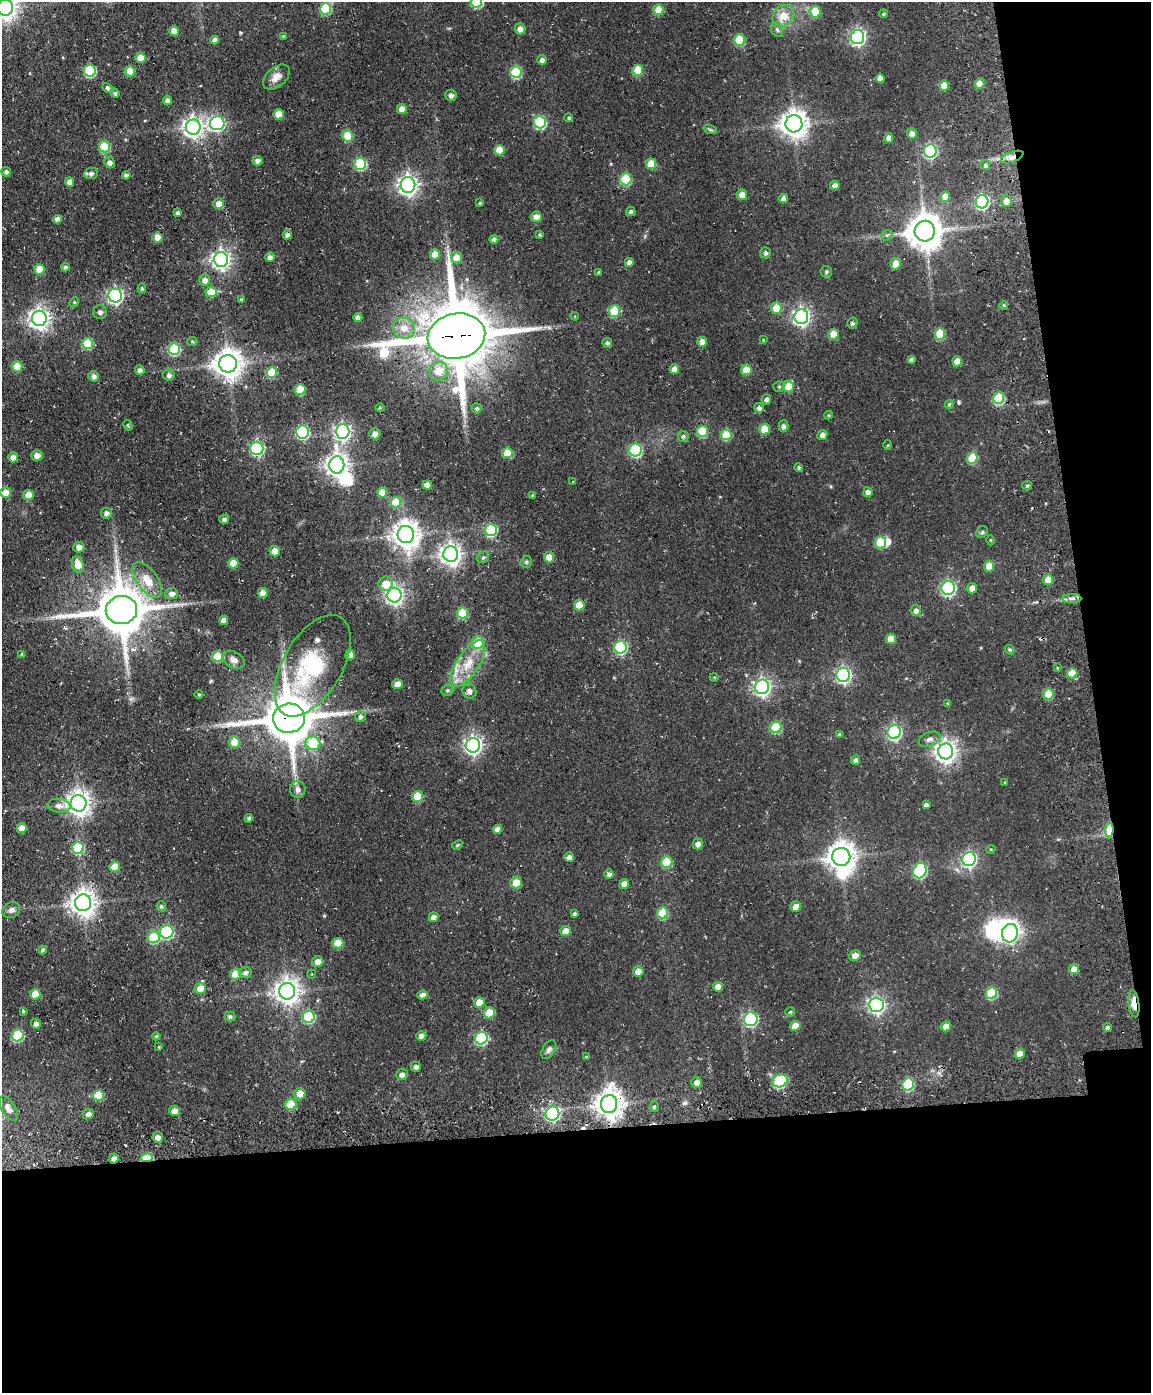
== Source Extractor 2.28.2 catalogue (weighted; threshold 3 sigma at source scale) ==
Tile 12 of 4 x 3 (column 4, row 3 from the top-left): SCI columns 3560-4708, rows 261-1651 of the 4820 x 4802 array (HDU 1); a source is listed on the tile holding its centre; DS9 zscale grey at full resolution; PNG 1153 x 1395 px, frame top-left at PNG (2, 2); each listed source drawn as its Kron ellipse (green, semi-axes under 4 px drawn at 4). Shown black and unused: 24% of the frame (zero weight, under 3 of 4 exposures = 11% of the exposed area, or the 3 px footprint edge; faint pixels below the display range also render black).
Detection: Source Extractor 2.28.2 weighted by HDU 2 'WHT'; one run over the whole footprint, this tile lists its part. Background 0.0634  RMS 0.0094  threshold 0.0423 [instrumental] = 3 sigma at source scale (4.5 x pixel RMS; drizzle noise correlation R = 1.50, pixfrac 1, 0.05/0.05 arcsec/px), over >= 5 px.
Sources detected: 314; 5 inside a brighter object's white glare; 1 cosmic-ray / hot-pixel residue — neither listed nor drawn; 2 inside a brighter listed object's ellipse — not listed separately; the other 306 listed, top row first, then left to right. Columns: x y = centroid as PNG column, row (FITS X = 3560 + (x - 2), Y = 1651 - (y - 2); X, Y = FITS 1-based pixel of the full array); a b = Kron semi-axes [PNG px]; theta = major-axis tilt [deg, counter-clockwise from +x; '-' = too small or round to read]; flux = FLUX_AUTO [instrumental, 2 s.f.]
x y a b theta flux
476 2 6 5 - 59
5 8 8 7 - 740
326 9 5 5 - 47
659 10 5 5 - 21
815 12 6 5 - 23
884 14 4 4 - 1.4
783 16 11 10 - 14
520 29 5 5 - 5.3
777 29 7 5 -73 2.4
174 31 5 5 - 11
283 36 4 3 - 0.93
858 37 7 6 - 230
214 40 4 4 - 4.1
740 40 6 5 - 39
140 58 5 5 - 8.6
542 60 5 5 - 3.6
638 70 5 5 - 30
90 71 6 6 - 76
130 71 5 5 - 21
516 72 6 5 - 61
276 77 15 9 41 7.8
880 78 4 4 - 6.4
980 84 5 5 - 9.4
944 86 5 5 - 8.8
107 88 5 4 - 1.8
115 93 4 4 - 2.4
451 95 6 5 - 3.3
167 100 5 4 - 4
402 109 5 5 - 7.6
279 114 5 5 - 15
569 118 4 4 - 1.4
540 122 6 6 - 90
217 123 7 7 - 180
794 124 8 8 - 1000
193 127 7 7 - 520
710 129 7 4 -20 1.5
912 133 5 5 - 5.3
348 136 5 5 - 34
889 138 4 4 - 4.7
104 147 6 5 - 42
499 150 5 5 - 16
930 151 7 6 - 150
1012 157 12 5 20 5
257 161 5 5 - 3.9
109 162 5 5 - 3.8
360 164 6 6 - 66
651 164 5 5 - 20
985 165 5 4 - 2.4
6 172 5 4 - 2.2
91 173 7 5 8 3.4
126 175 4 4 - 3.2
626 179 6 5 - 57
70 182 4 4 - 6.9
408 185 8 7 - 460
835 186 4 4 - 6.2
742 195 5 5 - 7.8
945 196 5 5 - 8.1
784 199 4 4 - 5.6
1006 201 5 5 - 5.4
982 202 6 6 - 170
480 203 4 3 - 1.3
219 204 5 5 - 7.4
631 211 5 4 - 2.4
178 213 4 4 - 2.5
536 217 5 5 - 8.3
57 219 4 4 - 4.9
925 231 10 10 - 1900
287 235 4 4 - 3.7
540 235 4 4 - 1.5
887 235 6 4 43 1.7
158 237 5 5 - 12
494 239 4 4 - 3.1
766 253 5 5 - 2.4
435 254 5 5 - 14
270 257 4 4 - 4
457 257 6 5 - 13
221 260 7 7 - 390
629 262 4 4 - 4.8
896 264 6 5 - 12
65 267 4 4 - 2.3
40 269 5 5 - 16
826 271 5 5 - 2
599 272 4 3 - 1.1
205 280 6 5 - 4.7
142 288 5 4 - 1.5
211 292 5 5 - 18
115 296 7 6 - 250
241 299 4 3 - 1.3
74 302 5 4 - 1.1
1004 305 4 3 - 0.91
776 308 5 5 - 17
614 311 6 5 - 37
100 312 7 7 - 2.8
575 316 4 3 - 0.81
801 316 7 7 - 320
39 318 7 7 - 520
358 318 4 4 - 5.6
852 323 5 5 - 2.3
404 328 11 10 - 11
833 334 5 5 - 13
940 334 6 5 - 36
456 336 29 22 11 7300
763 340 3 3 - 0.67
192 341 5 4 - 1.2
702 342 5 5 - 6.9
607 343 5 4 - 2.3
88 344 5 5 - 42
174 349 6 6 - 66
911 359 4 3 - 1.9
957 361 5 5 - 11
228 364 9 9 - 1100
17 367 5 5 - 25
674 369 5 4 - 7.5
140 370 5 5 - 3.1
746 370 5 5 - 19
438 371 10 9 - 15
272 372 5 5 - 31
169 375 6 5 - 2.8
94 376 5 5 - 3.8
779 387 5 5 - 1.5
788 387 5 5 - 19
300 390 5 5 - 27
999 398 6 5 - 55
766 399 5 4 - 2.7
949 404 4 4 - 1.6
380 407 5 3 - 0.95
477 408 5 5 - 1.9
759 408 5 4 - 3.1
829 415 4 4 - 1.1
128 425 6 4 -61 1.5
783 426 6 5 - 3
764 429 5 5 - 19
342 431 7 7 - 290
702 431 5 5 - 39
302 432 6 6 - 100
375 434 5 5 - 5.2
726 435 5 5 - 33
822 435 5 5 - 4.6
683 436 5 5 - 2.1
888 445 5 3 - 0.9
257 448 7 6 - 140
635 450 6 6 - 98
507 453 5 5 - 20
37 455 6 5 - 4.7
13 457 5 5 - 4.7
972 458 5 5 - 37
337 465 8 7 - 620
799 468 4 4 - 1.7
573 482 4 3 - 0.74
427 485 4 4 - 7.7
1027 486 5 4 - 1.3
382 492 5 5 - 14
868 492 5 4 - 4.3
6 493 5 5 - 12
28 495 5 5 - 10
533 496 4 3 - 1.4
396 502 5 5 - 27
106 513 5 5 - 3.5
224 519 5 4 - 3.1
491 530 6 6 - 68
982 532 6 5 - 1.5
406 535 8 8 - 990
990 540 5 3 - 0.86
880 542 6 5 - 35
79 547 5 5 - 5.5
275 551 5 5 - 10
451 554 8 7 - 570
483 557 6 5 - 1.7
549 557 5 5 - 14
526 562 6 5 - 1.8
233 563 5 5 - 13
78 564 8 5 -71 13
989 566 5 5 - 12
147 580 20 10 -55 15
1048 580 5 5 - 13
386 584 7 7 - 13
948 588 7 6 - 180
972 588 5 5 - 5.7
263 593 5 5 - 10
172 594 6 5 - 4.4
394 595 7 7 - 380
1072 598 9 4 0 3.2
579 605 5 5 - 15
121 610 16 14 9 4100
916 610 5 5 - 3.6
463 613 5 5 - 37
224 620 4 4 - 6
891 639 5 5 - 13
478 643 6 6 - 26
620 647 6 6 - 100
1010 650 5 4 - 1.6
22 654 4 3 - 1.1
350 655 5 5 - 8.1
217 656 5 5 - 35
234 660 12 8 -31 4.6
468 664 27 11 57 22
313 666 56 29 60 84
1057 668 4 3 - 0.92
1072 673 5 5 - 21
843 675 7 6 - 210
714 677 4 3 - 0.8
397 684 5 5 - 9.9
762 687 7 7 - 300
447 690 6 5 - 1.8
469 691 7 7 - 3.8
199 694 4 3 - 0.78
1048 694 5 5 - 25
947 703 4 4 - 0.74
360 717 5 5 - 2.7
289 718 16 14 5 4000
776 727 6 5 - 47
894 732 7 6 - 180
839 734 4 4 - 2
929 739 11 7 22 4.3
234 742 6 5 - 14
313 743 7 7 - 31
473 745 7 7 - 360
946 751 8 7 - 610
855 760 5 4 - 2.7
1005 783 4 3 - 0.84
298 790 8 7 - 4.1
418 797 5 5 - 27
79 803 8 8 - 760
926 805 4 4 - 2.9
59 806 11 7 -7 5.3
249 818 4 4 - 2
22 828 5 5 - 8.1
497 829 4 4 - 5.3
1109 830 8 4 87 34
698 844 5 5 - 5.2
457 845 6 4 28 1.4
78 848 6 6 - 46
991 849 4 3 - 0.81
569 857 5 4 - 3.9
841 857 9 9 - 1100
969 859 7 6 - 200
667 862 6 5 - 34
115 867 5 5 - 19
920 871 8 6 69 130
609 874 5 4 - 2.9
516 883 6 5 - 15
624 884 5 4 - 5.5
83 903 8 8 - 860
161 906 5 5 - 1.9
796 906 5 5 - 6.8
11 910 9 7 28 3.9
663 913 6 5 - 33
574 914 4 3 - 1.5
433 917 5 4 - 5.1
566 931 5 5 - 9.2
167 932 7 6 - 100
1010 933 9 8 - 330
154 937 6 6 - 42
338 943 5 5 - 26
43 950 4 4 - 2.4
855 955 6 5 - 6.3
318 962 6 5 - 6.6
1074 969 5 5 - 8.2
638 971 5 5 - 7.5
245 972 6 5 - 3.3
235 974 5 5 - 16
312 974 4 3 - 0.7
718 987 5 5 - 9.4
200 988 6 5 - 13
287 991 8 8 - 770
991 993 6 5 - 47
35 994 5 5 - 19
422 995 5 4 - 4.9
479 1002 5 5 - 12
1134 1004 13 5 -84 15
876 1005 7 7 - 290
23 1011 4 3 - 1
790 1012 5 4 - 1.2
489 1013 5 5 - 22
230 1017 5 5 - 2.3
309 1017 6 6 - 66
751 1019 7 6 - 130
36 1024 5 5 - 3.9
795 1026 5 5 - 14
946 1026 5 4 - 7.9
1107 1027 5 4 - 2.1
18 1035 6 5 - 63
156 1036 4 4 - 1.3
421 1036 5 4 - 4.7
481 1038 6 6 - 100
159 1047 4 3 - 0.79
549 1049 10 6 57 2.8
1020 1054 5 5 - 10
586 1057 3 3 - 1.2
416 1067 5 5 - 3.3
402 1074 6 5 - 3.4
780 1081 8 6 19 86
697 1082 5 5 - 6
908 1084 6 5 - 59
300 1094 6 5 - 11
98 1095 5 5 - 33
291 1104 6 5 - 28
609 1104 9 8 - 1000
654 1107 5 4 - 1.7
8 1108 14 6 -59 4.6
175 1111 5 5 - 8
88 1114 6 5 - 3.7
552 1114 7 6 - 150
158 1137 5 5 - 4.5
114 1158 5 5 - 4.1
147 1158 5 4 - 50
Overlapping masked pixels (flux is a lower limit): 9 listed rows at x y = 1012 157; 456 336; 228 364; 289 718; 1109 830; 1134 1004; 609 1104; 114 1158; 147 1158
Isophote crosses this tile's border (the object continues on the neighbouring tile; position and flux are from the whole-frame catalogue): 2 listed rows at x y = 476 2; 5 8